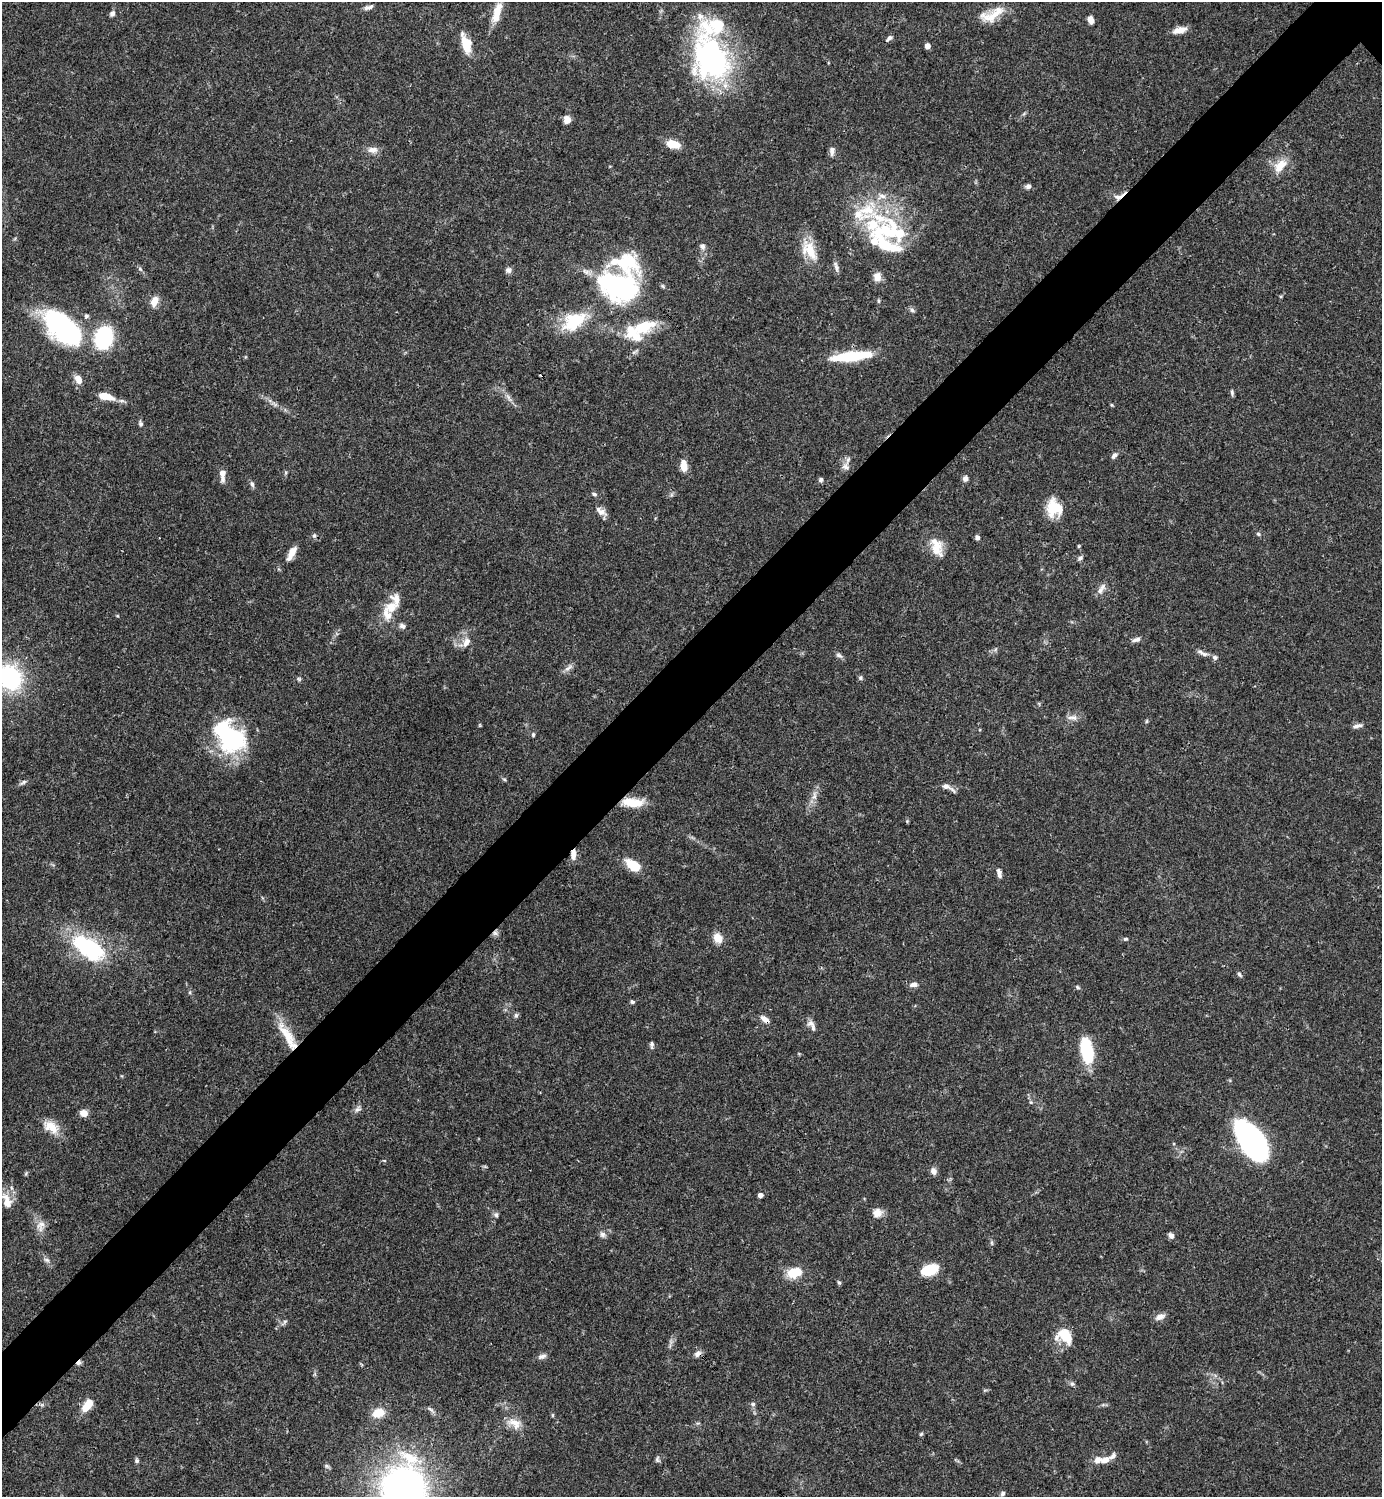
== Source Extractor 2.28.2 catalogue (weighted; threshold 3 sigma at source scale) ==
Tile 7 of 4 x 4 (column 3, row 2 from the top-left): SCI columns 3062-4441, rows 2989-4483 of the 5980 x 5981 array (HDU 1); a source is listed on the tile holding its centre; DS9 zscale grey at full resolution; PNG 1384 x 1499 px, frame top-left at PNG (2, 2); no overlay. Shown black and unused: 6% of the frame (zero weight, under 3 of 4 exposures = <1% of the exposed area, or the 3 px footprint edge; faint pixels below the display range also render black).
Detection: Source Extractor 2.28.2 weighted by HDU 2 'WHT'; one run over the whole footprint, this tile lists its part. Background 0.0381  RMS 0.0026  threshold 0.0118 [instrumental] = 3 sigma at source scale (4.5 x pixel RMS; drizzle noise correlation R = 1.50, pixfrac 1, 0.05/0.05 arcsec/px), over >= 5 px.
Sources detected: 155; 2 inside a brighter object's white glare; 1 cosmic-ray / hot-pixel residue — not listed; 17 inside a brighter listed object's ellipse — not listed separately; the other 135 listed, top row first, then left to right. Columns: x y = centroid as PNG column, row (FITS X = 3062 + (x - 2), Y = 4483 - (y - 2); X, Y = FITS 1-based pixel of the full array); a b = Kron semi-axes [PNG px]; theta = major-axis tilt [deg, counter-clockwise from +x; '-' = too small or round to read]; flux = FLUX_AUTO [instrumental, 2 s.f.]
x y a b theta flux
369 7 13 5 19 0.95
497 12 30 10 73 4.9
112 14 7 6 - 0.84
992 15 34 13 24 5.6
1090 20 7 5 -66 2
1180 30 17 7 13 2.4
889 38 8 5 36 0.88
466 43 23 11 -74 5.5
927 46 4 4 - 2.2
711 59 63 39 -67 52
567 120 8 7 - 2.1
673 144 15 8 -14 4.4
372 150 14 8 -2 1.8
832 151 14 6 -89 1.1
1280 166 23 13 49 4.3
1028 186 7 6 - 0.85
1119 196 18 6 29 1.7
890 231 59 37 -10 28
702 246 8 7 - 0.9
809 250 29 16 -57 6.3
836 267 14 5 -75 1
140 269 7 4 -45 0.49
508 270 7 7 - 0.98
877 277 12 10 85 1.9
618 286 52 36 -18 41
154 301 13 8 67 2.5
878 301 6 4 -90 0.34
912 310 7 5 -45 0.59
574 321 29 18 32 12
644 326 30 15 21 9.7
63 328 50 26 -40 36
103 338 18 14 72 22
851 356 42 9 6 16
78 380 11 7 -63 2.2
1232 392 8 4 -89 0.53
106 396 18 7 -13 4.3
509 398 13 4 -60 1
275 404 11 4 -29 0.88
1111 405 4 4 - 0.3
140 424 7 5 -77 0.65
1114 455 9 6 48 0.9
684 466 12 7 -86 3
846 467 12 10 -56 1.6
222 475 15 6 -90 2.1
965 479 6 6 - 1
821 480 5 5 - 0.67
252 484 8 5 -75 0.7
594 494 7 5 -17 0.5
1054 508 18 16 -60 8.1
601 511 16 8 -37 1.7
1258 534 5 4 - 0.39
314 535 7 5 68 0.52
977 537 5 5 - 0.86
1079 546 4 4 - 0.29
937 547 26 14 -69 4.7
292 553 17 6 61 2.8
1080 558 9 5 24 0.66
1100 591 12 7 69 1.5
391 607 19 13 21 4
402 626 9 7 -31 0.96
1136 640 11 6 15 1
466 642 13 8 65 1.8
1203 653 19 5 -25 1.2
839 655 10 5 -29 0.75
568 668 15 5 39 1.1
10 677 23 18 -53 31
860 678 6 6 - 0.49
299 679 6 6 - 0.42
1073 717 15 7 -1 1.5
1147 721 6 4 71 0.32
1358 726 13 5 16 1.1
533 735 5 4 - 0.46
232 738 38 28 43 22
504 779 6 3 -19 0.34
23 782 10 5 34 0.68
946 786 13 7 -18 1.6
814 795 13 6 79 1.5
633 802 26 10 -3 5.6
907 821 5 4 - 0.3
573 854 12 6 87 2
633 865 15 8 -33 7.3
999 873 12 5 -75 1.2
495 933 9 7 -17 0.89
718 938 12 10 -62 3
1125 939 6 4 14 0.41
89 948 39 19 -34 26
1239 974 7 5 -51 0.53
914 984 10 6 6 1.3
1078 987 6 4 -41 0.41
190 992 5 3 - 0.32
632 1002 5 5 - 0.47
516 1015 7 5 75 0.55
765 1019 12 6 -36 1.6
811 1024 12 9 -18 1.4
288 1036 43 11 -59 7.2
652 1045 10 5 90 0.66
1086 1050 22 10 -77 18
1031 1102 5 3 - 0.32
357 1109 9 6 36 0.89
84 1113 8 7 - 2.1
51 1127 21 12 -26 4.4
1252 1142 35 17 -57 91
933 1171 8 6 -68 1.5
26 1173 6 4 47 0.35
760 1195 4 4 - 1.4
7 1201 24 12 -69 3.8
877 1213 12 11 - 2.1
496 1215 7 7 - 0.66
41 1226 17 11 78 2.4
603 1234 8 7 - 1
1171 1235 7 6 - 1
992 1243 6 4 -71 0.38
47 1260 9 5 -26 0.82
929 1270 17 10 19 7.9
795 1273 18 11 15 5.8
839 1282 6 5 - 0.41
1160 1317 11 7 25 1.6
285 1322 7 4 45 0.51
1065 1336 23 16 -32 5.7
697 1354 9 7 44 1.1
542 1356 11 6 18 1.1
79 1363 8 5 44 0.72
1072 1384 6 5 - 0.56
753 1404 6 6 - 0.52
87 1405 14 8 53 4.8
378 1413 13 9 17 4.3
553 1415 5 3 - 0.31
514 1423 20 12 -27 3.3
921 1434 5 4 - 0.37
657 1459 8 6 -79 0.57
1105 1460 13 8 20 2.1
137 1461 6 6 - 0.49
327 1466 7 5 -22 0.54
403 1486 38 36 68 110
1003 1494 6 5 - 0.62
Overlapping masked pixels (flux is a lower limit): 7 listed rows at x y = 1119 196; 633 802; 573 854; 495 933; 765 1019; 288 1036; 79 1363
Isophote crosses this tile's border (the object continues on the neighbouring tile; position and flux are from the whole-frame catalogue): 2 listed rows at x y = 10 677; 403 1486